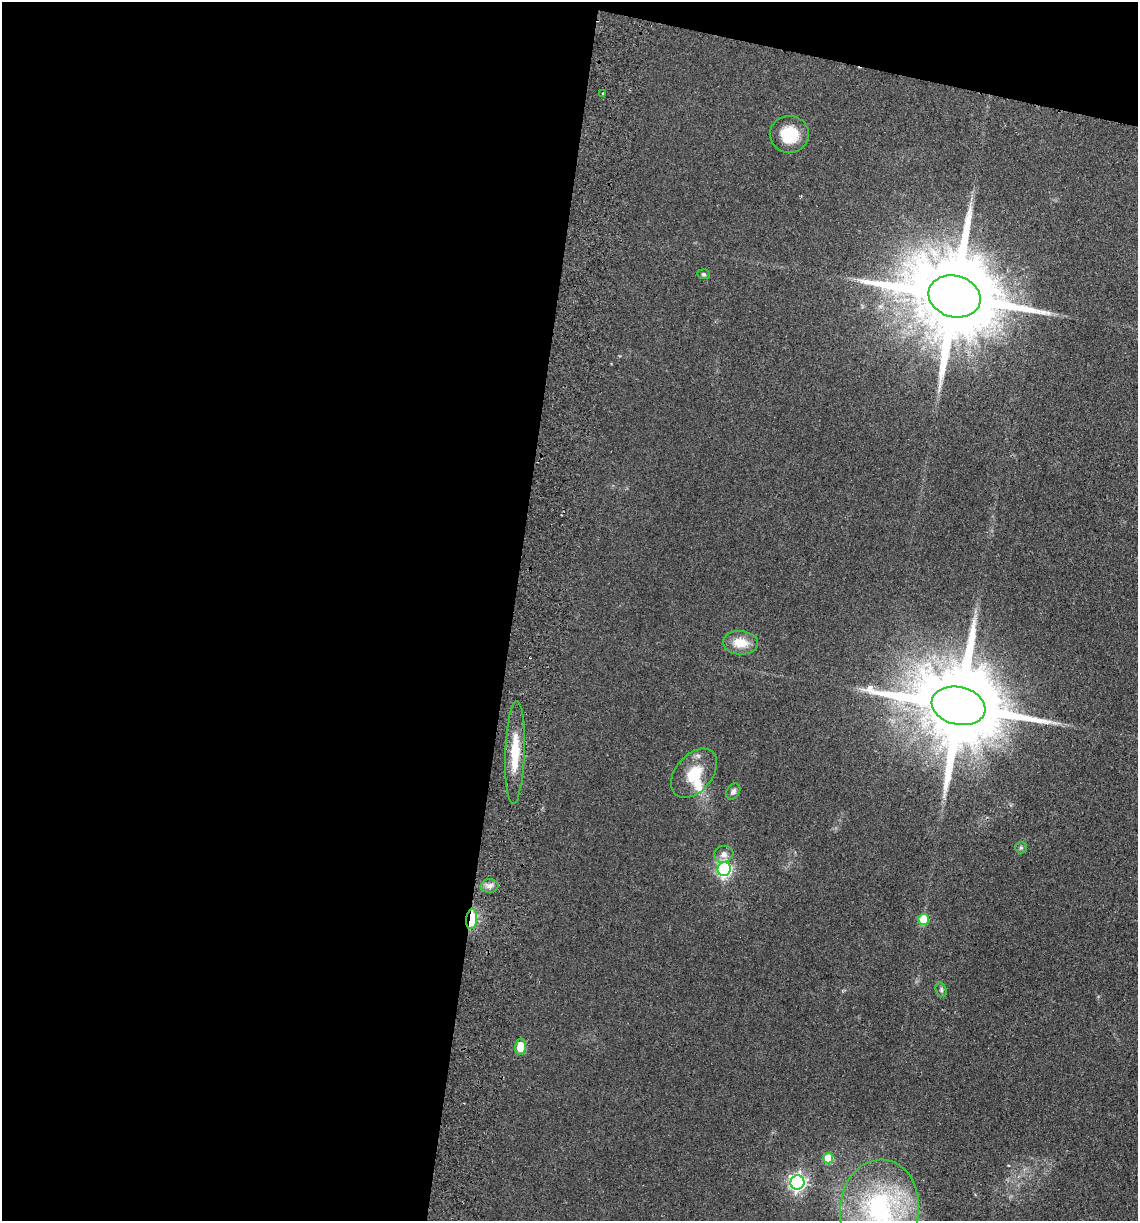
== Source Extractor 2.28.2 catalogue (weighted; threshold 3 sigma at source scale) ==
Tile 1 of 4 x 4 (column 1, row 1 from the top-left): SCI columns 175-1310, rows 3670-4888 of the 5008 x 4901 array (HDU 1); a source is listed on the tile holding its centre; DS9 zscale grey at full resolution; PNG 1140 x 1223 px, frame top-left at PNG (2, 2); each listed source drawn as its Kron ellipse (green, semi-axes under 4 px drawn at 4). Shown black and unused: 48% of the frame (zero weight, under 2 of 3 exposures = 3% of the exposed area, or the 3 px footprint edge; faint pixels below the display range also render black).
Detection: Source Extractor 2.28.2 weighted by HDU 2 'WHT'; one run over the whole footprint, this tile lists its part. Background 0.111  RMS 0.01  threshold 0.0449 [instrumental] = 3 sigma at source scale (4.5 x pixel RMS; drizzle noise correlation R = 1.50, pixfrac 1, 0.05/0.05 arcsec/px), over >= 5 px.
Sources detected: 21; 1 inside a brighter listed object's ellipse — not listed separately; the other 20 listed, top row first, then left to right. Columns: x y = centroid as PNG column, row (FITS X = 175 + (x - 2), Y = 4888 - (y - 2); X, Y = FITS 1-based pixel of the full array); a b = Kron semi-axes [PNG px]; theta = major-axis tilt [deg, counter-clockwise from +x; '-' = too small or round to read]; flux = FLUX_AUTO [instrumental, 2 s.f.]
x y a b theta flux
603 93 3 3 - 3
789 134 19 18 - 30
704 274 6 5 - 1.8
955 296 26 20 -15 20000
740 643 17 11 -4 19
958 706 27 19 -13 21000
515 753 51 9 88 31
694 773 28 18 50 29
733 791 8 6 56 3.4
1021 848 6 5 - 1.8
724 854 10 8 16 5.6
724 869 7 6 - 250
490 886 9 6 1 4.4
472 919 10 5 83 53
924 919 5 5 - 32
941 990 7 5 -71 2.1
520 1047 8 5 87 26
828 1158 5 5 - 28
797 1182 7 7 - 350
880 1209 49 39 85 170
Overlapping masked pixels (flux is a lower limit): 1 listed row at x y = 472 919
Isophote crosses this tile's border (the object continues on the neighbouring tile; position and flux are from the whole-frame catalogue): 1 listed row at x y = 880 1209